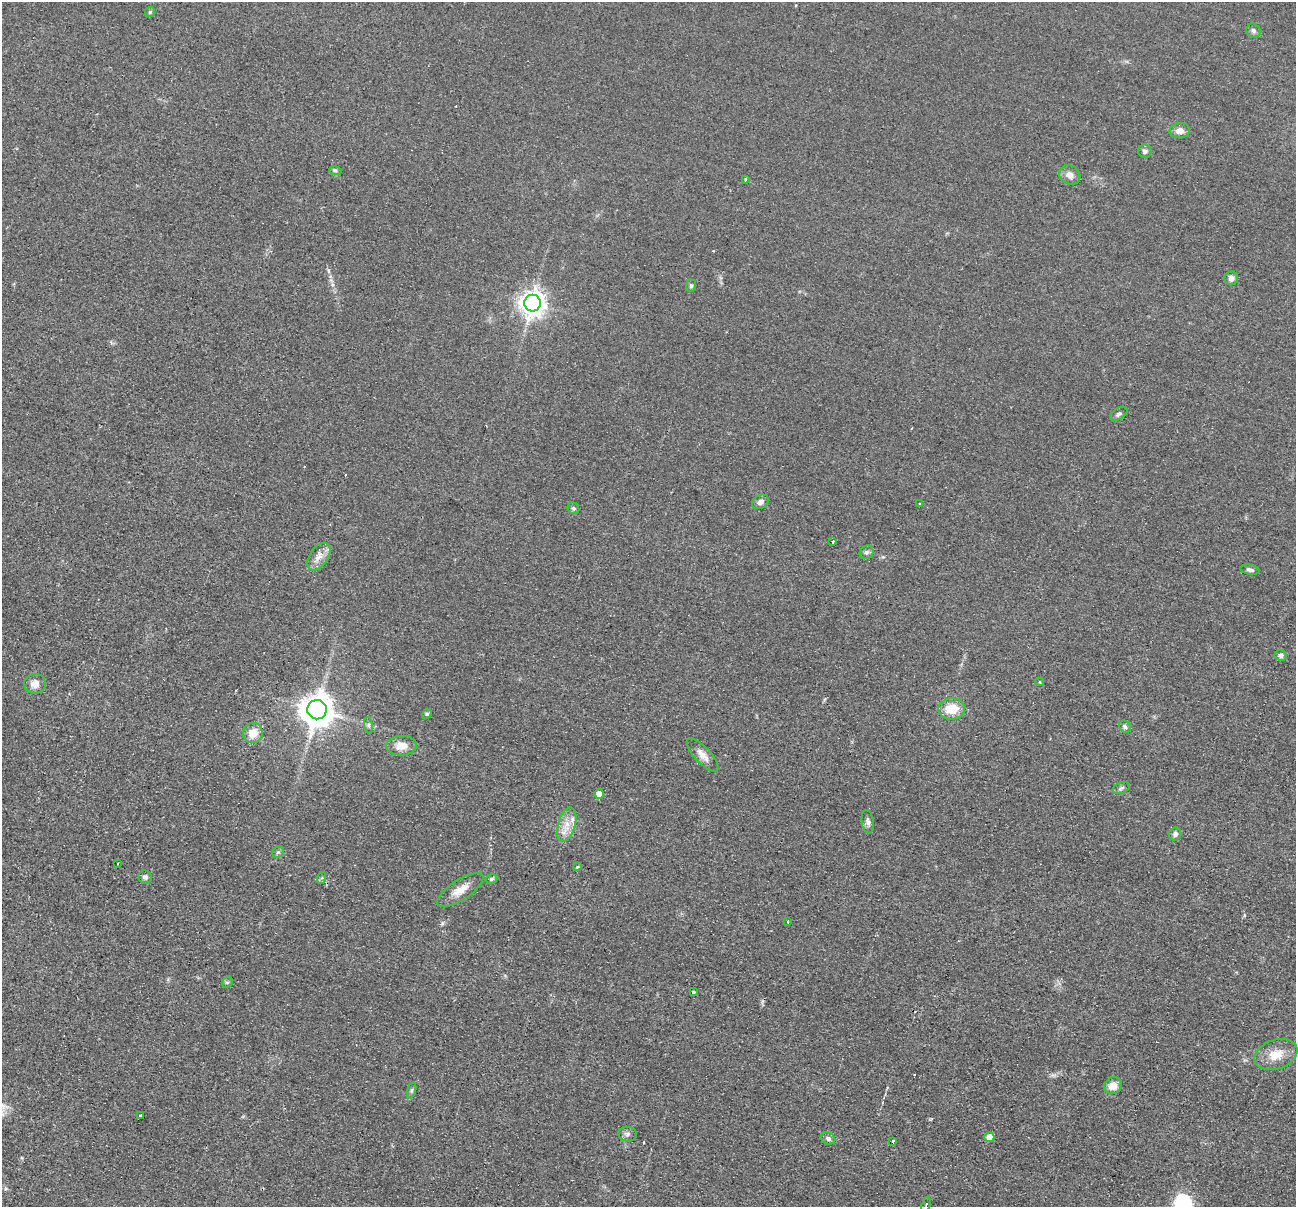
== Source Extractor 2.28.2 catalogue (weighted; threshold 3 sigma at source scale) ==
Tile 7 of 4 x 4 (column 3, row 2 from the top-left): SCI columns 2597-3890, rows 2666-3870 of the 5194 x 5209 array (HDU 1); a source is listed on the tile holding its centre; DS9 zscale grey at full resolution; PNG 1298 x 1209 px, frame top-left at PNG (2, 2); each listed source drawn as its Kron ellipse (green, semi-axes under 4 px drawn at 4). Shown black and unused: <1% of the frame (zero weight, under 2 of 3 exposures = <1% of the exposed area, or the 3 px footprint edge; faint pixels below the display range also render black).
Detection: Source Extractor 2.28.2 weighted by HDU 2 'WHT'; one run over the whole footprint, this tile lists its part. Background 0.0439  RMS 0.0074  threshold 0.0332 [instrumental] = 3 sigma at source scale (4.5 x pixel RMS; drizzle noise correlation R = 1.50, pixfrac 1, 0.05/0.05 arcsec/px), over >= 5 px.
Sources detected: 57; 4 cosmic-ray / hot-pixel residue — neither listed nor drawn; the other 53 listed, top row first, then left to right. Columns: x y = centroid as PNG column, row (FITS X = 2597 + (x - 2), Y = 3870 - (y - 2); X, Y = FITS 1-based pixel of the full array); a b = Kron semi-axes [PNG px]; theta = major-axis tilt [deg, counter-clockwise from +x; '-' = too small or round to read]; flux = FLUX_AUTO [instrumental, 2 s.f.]
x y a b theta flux
150 12 5 5 - 1
1253 31 7 6 - 2.1
1180 131 10 7 5 5.3
1145 151 7 6 - 2.4
335 170 6 4 -18 1.2
1070 175 11 9 -30 4.7
746 179 3 3 - 1.9
1231 278 7 6 - 3.3
691 286 6 5 - 1.3
532 303 8 8 - 730
1119 414 10 5 33 2
760 502 9 6 32 3
920 504 3 2 - 0.9
573 508 6 5 - 1.4
833 541 3 2 - 1.7
867 552 7 6 - 2.1
319 557 15 9 56 6.6
1250 570 9 5 -12 2.1
1281 655 6 5 - 2.3
1039 682 4 3 - 1.3
35 684 11 10 - 5.6
952 709 13 10 5 16
317 710 9 9 - 1400
427 714 5 4 - 1
369 725 8 4 -82 1.4
1125 727 6 5 - 1.9
253 733 10 9 - 10
401 746 15 10 2 9
703 755 21 8 -47 6
1121 788 9 5 21 1.9
599 794 5 5 - 8.5
868 822 12 6 -82 2.6
567 824 18 8 73 9.2
1175 834 6 6 - 2.3
278 852 6 5 - 1.4
118 863 2 2 - 0.77
578 867 4 4 - 1.8
145 877 7 6 - 2.3
321 878 6 4 69 0.97
491 879 6 4 17 1.6
460 890 27 10 33 9.5
788 921 3 3 - 2
227 982 6 5 - 1
693 992 3 3 - 1.3
1276 1055 22 14 19 13
1113 1086 9 8 - 7.8
412 1090 8 3 71 1.2
140 1115 3 3 - 2.9
627 1134 9 7 -7 2.5
989 1137 5 5 - 8.2
828 1138 7 6 - 2.1
893 1142 3 3 - 5.7
926 1205 8 3 72 1.6
Isophote crosses this tile's border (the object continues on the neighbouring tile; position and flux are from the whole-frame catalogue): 1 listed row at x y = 926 1205